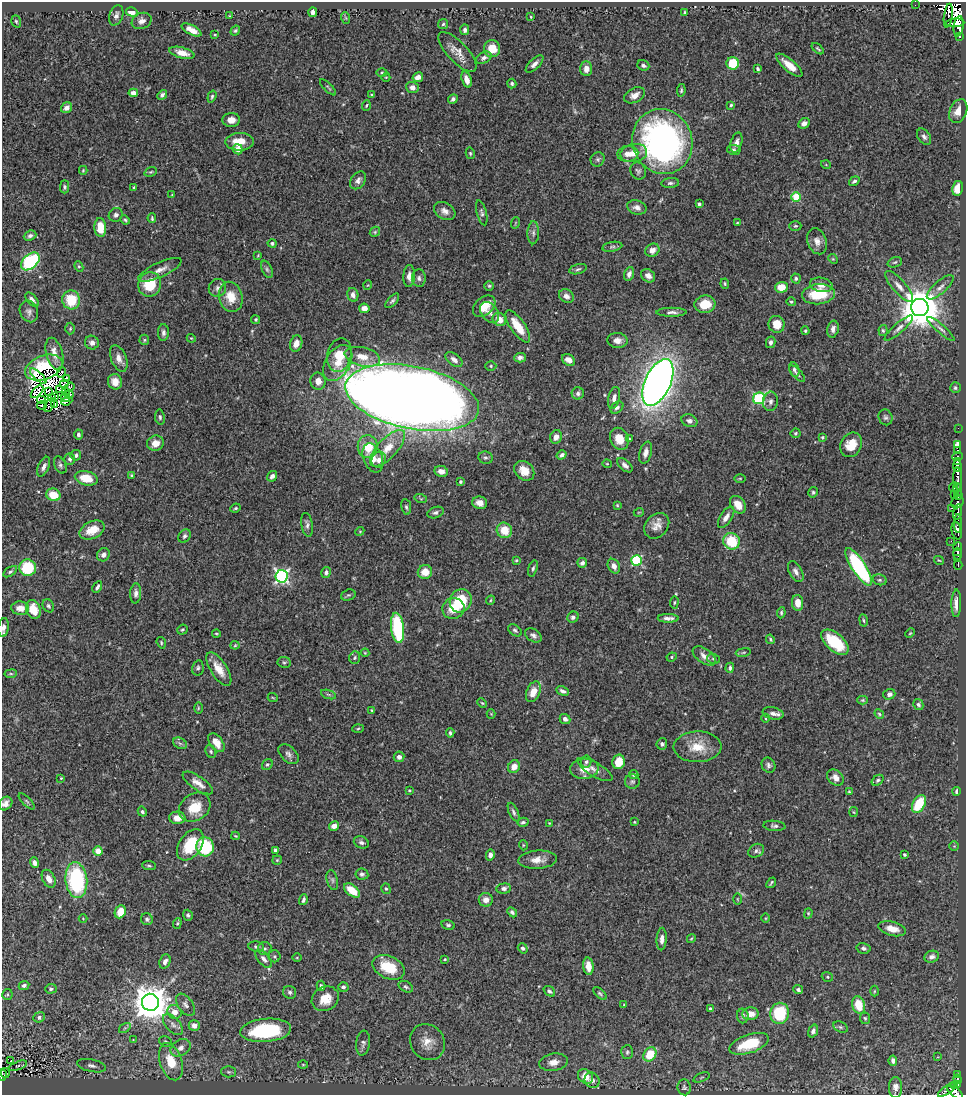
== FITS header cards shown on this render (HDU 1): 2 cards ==
NAXIS1  =                  964
NAXIS2  =                 1093

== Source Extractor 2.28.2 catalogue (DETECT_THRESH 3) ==
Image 964 x 1093 px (HDU 1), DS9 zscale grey, 1 PNG px = 1 image px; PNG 968 x 1097 px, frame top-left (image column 1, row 1093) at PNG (2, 2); each listed source drawn as its Kron ellipse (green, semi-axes under 4 px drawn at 4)
Background 0.769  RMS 0.026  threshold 0.0794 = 3 sigma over >= 5 px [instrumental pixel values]
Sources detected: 488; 18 with non-positive FLUX_AUTO (blend fragments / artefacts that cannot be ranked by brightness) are neither listed nor drawn; the other 470 listed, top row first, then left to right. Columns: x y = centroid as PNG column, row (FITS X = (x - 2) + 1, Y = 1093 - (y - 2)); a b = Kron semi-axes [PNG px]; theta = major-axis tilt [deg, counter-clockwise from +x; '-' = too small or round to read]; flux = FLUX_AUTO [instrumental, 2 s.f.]
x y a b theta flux
915 5 2 2 - 8.2
132 12 6 4 -15 20
313 12 5 4 - 10
684 12 4 3 - 2.2
116 15 10 6 70 6.7
230 16 4 3 - 1.4
948 16 12 3 82 120
531 17 3 3 - 1.5
346 18 6 3 -71 2.5
16 21 6 4 -71 2.7
142 21 10 8 22 10
955 23 9 4 5 560
443 24 5 5 - 2.7
959 26 10 5 82 670
192 30 11 4 -27 14
465 30 5 4 - 5
235 31 5 4 - 3.1
215 35 3 2 - 1.6
959 36 3 3 - 72
492 49 8 8 - 32
818 49 7 3 -40 2.6
457 52 25 10 -47 20
182 53 13 5 -14 16
484 58 8 5 27 5.6
733 63 6 6 - 58
534 64 11 5 44 8.6
643 65 6 5 - 4.9
789 65 16 6 -40 22
586 69 7 6 - 13
758 69 4 3 - 3
382 72 5 3 - 2.3
386 77 4 3 - 1.3
418 77 5 4 - 9.2
467 79 8 4 -70 13
512 84 5 4 - 3.3
328 87 10 3 -45 2.5
412 87 6 5 - 9
681 90 6 4 83 2.8
133 93 5 4 - 9.6
162 95 5 4 - 4.6
372 95 4 3 - 2.6
635 95 11 7 27 12
212 97 6 4 72 3.2
453 99 5 4 - 4.9
366 105 5 3 - 2
731 105 4 4 - 2.6
67 108 6 5 - 9.1
958 111 12 8 67 18
231 120 9 7 3 14
804 123 6 5 - 7.3
924 137 9 6 -55 6
239 142 14 9 2 28
662 142 33 29 -70 630
736 143 10 5 73 9.6
238 149 5 4 - 16
734 150 7 5 -11 4.1
470 153 6 4 -76 2.5
634 153 13 9 10 20
628 154 10 8 5 14
598 159 7 6 - 4.1
826 165 5 3 - 1.3
83 170 4 3 - 1.7
638 171 9 7 -64 4.9
151 172 6 4 20 2.4
358 180 10 7 54 7.4
854 181 5 4 - 4
670 183 9 5 5 4.4
65 187 6 4 90 3.1
134 187 3 3 - 2
958 188 7 5 78 27
172 195 3 2 - 1.4
796 197 4 4 - 72
699 204 4 3 - 4.5
637 207 10 7 -17 9.1
445 211 11 8 -32 10
482 213 13 5 -75 4.7
116 215 7 6 - 5.1
152 218 5 3 - 2.5
125 220 5 4 - 2.4
515 223 6 3 71 1.7
737 223 3 3 - 1.6
795 226 6 5 - 2.8
100 227 9 6 -86 39
375 232 5 4 - 2.5
533 233 11 6 88 5.9
30 236 6 5 - 4.6
817 241 13 9 -72 13
272 243 4 4 - 2.7
612 247 10 4 11 4.2
652 250 7 6 - 14
258 255 4 2 - 1.4
833 259 5 4 - 2.1
30 261 11 7 42 230
895 262 7 5 19 3.4
79 266 5 4 - 2.4
267 269 9 5 -66 4.2
578 269 9 5 16 3.8
160 270 23 7 25 16
629 274 7 5 68 8.2
409 276 11 6 87 9.8
648 276 7 6 - 10
419 278 9 7 -87 6.3
796 278 5 4 - 3.1
150 284 12 11 - 54
725 284 5 3 - 2.1
368 285 5 3 - 1.3
821 285 11 7 -10 13
489 286 5 4 - 2.5
899 286 19 6 -49 14
781 287 6 5 - 25
940 287 17 6 42 11
217 288 9 8 - 7.2
818 294 16 10 6 60
353 295 7 5 -78 7.6
566 296 8 6 -33 8.2
231 297 15 11 -75 31
32 300 8 4 -46 6.7
71 300 9 9 - 53
392 301 9 4 47 4.1
791 302 5 4 - 2.2
705 304 10 8 6 34
484 306 13 8 42 27
364 308 5 5 - 16
920 308 9 8 - 6300
29 311 11 9 -66 7.4
490 312 12 8 -53 10
672 312 15 4 1 7.7
256 320 4 4 - 3.2
499 320 7 6 - 21
777 324 8 8 - 25
518 326 19 7 -55 38
899 328 18 5 41 8.6
70 329 6 5 - 2.5
833 329 8 5 77 7.3
941 329 17 4 -41 7.2
883 330 5 4 - 3
805 331 4 3 - 2.1
163 333 8 5 89 5.9
191 338 4 3 - 1.7
144 340 5 4 - 2.5
617 340 10 7 -5 11
771 342 6 4 78 5.6
92 343 7 7 - 8.1
296 344 8 6 73 14
54 354 16 8 -74 16
339 355 17 12 76 45
362 357 18 9 -13 27
119 358 14 7 -67 13
520 358 6 4 2 5.7
454 360 10 5 -38 8
569 360 7 5 -37 11
338 363 20 12 59 34
491 366 5 4 - 2.5
44 368 19 12 20 21
794 369 7 5 -76 4.1
61 372 5 3 - 2.3
797 373 10 4 -45 4.6
38 376 10 3 -44 4.6
67 378 3 2 - 5.5
318 381 9 7 -79 13
115 382 8 7 - 19
658 382 25 12 65 1700
64 384 5 2 - 1.1
69 387 5 3 - 2.5
955 388 5 5 - 3.6
59 390 3 2 - 0.63
48 391 3 2 - 0.077
66 391 3 2 - 0.32
37 392 8 3 45 0.16
578 393 6 6 - 4.7
69 394 4 3 - 2
55 397 3 2 - 0.62
65 397 5 2 - 1.2
52 398 4 2 - 4
412 398 68 31 -12 4300
614 398 11 5 77 8.1
759 398 6 5 - 190
41 400 4 2 - 2
67 401 6 2 23 0.58
770 401 10 7 83 7.1
42 405 5 2 - 0.21
50 405 8 2 59 2.9
54 405 4 3 - 1.5
617 408 7 5 40 5.6
160 417 8 4 -83 3.5
885 417 8 6 -65 4.7
689 421 8 6 -21 7.3
958 428 2 2 - 2.1
795 433 5 4 - 3
78 434 5 4 - 4.5
556 437 7 6 - 11
822 437 4 4 - 2.5
619 439 11 9 -64 27
629 439 4 4 - 2.2
155 443 8 7 - 17
851 445 13 10 61 34
958 445 4 3 - 22
368 447 11 10 - 42
388 448 23 9 47 38
958 450 3 3 - 16
646 453 11 6 75 9.5
76 455 5 5 - 4.3
562 455 5 4 - 6.1
958 457 5 3 - 25
373 458 15 9 -69 21
485 458 7 6 - 4.2
70 459 6 5 - 4.5
379 460 8 7 - 12
958 461 3 3 - 190
607 464 4 4 - 1.7
60 465 9 5 -66 4.9
625 465 9 5 -42 7
957 466 6 4 -80 620
44 467 10 5 66 8.4
441 471 7 5 -11 10
524 471 11 8 -44 23
132 475 3 3 - 1.9
272 476 5 5 - 7.2
86 478 11 7 -14 35
740 478 6 4 0 2.2
958 479 11 3 -88 440
460 482 4 3 - 3.5
953 487 5 3 - 43
958 489 6 2 -74 19
813 492 5 4 - 3.3
955 494 3 2 - 0.81
53 495 7 6 - 34
958 496 4 2 - 51
421 499 6 4 -18 2.3
957 502 6 5 - 78
480 503 7 6 - 12
617 505 4 3 - 1.7
738 505 10 7 -54 22
406 507 8 5 -81 3.7
235 508 5 3 - 2.3
952 508 3 2 - 50
639 512 5 3 - 1.4
958 512 8 4 78 330
435 513 8 5 20 5.3
726 517 12 5 57 11
958 524 9 3 -90 95
307 525 12 5 -80 6.4
657 526 14 11 46 16
92 530 13 8 25 25
504 530 8 7 - 35
360 531 4 3 - 1.7
957 531 9 5 -78 680
185 536 7 5 48 4.8
731 541 8 8 - 63
951 541 2 2 - 9.6
958 546 4 3 - 130
958 554 6 3 89 300
103 555 7 6 - 8.3
958 559 3 2 - 93
516 560 4 3 - 2
636 560 5 5 - 150
939 560 5 3 - 1.7
582 563 5 5 - 7.5
958 565 4 2 - 57
614 566 8 5 -62 12
859 567 22 7 -57 220
28 568 8 8 - 68
533 568 8 4 73 3.8
10 572 8 4 34 3.4
326 572 5 4 - 5.2
425 572 7 7 - 22
796 572 11 6 -60 8.5
281 576 6 6 - 380
880 580 7 5 -13 3.3
97 587 6 3 59 4.6
136 593 10 5 86 7.1
348 595 7 5 18 3.2
490 600 5 3 - 1.9
461 601 12 10 62 71
674 603 6 4 83 2.1
798 603 8 5 -86 20
956 603 14 5 89 12
48 606 7 5 -62 3.5
20 608 9 7 -2 17
453 608 11 10 - 34
33 609 10 7 -69 33
781 613 5 3 - 2.9
573 617 6 5 - 4.9
668 618 10 4 -1 8.2
864 620 6 3 -80 2.3
4 627 9 5 84 8
398 628 15 6 -83 160
182 630 5 5 - 2.7
515 630 7 5 -38 3.8
910 633 5 3 - 1.7
216 634 4 3 - 1.8
533 635 9 6 -34 6
770 639 5 3 - 2
835 642 16 8 -41 78
161 643 6 4 -73 2.6
235 645 4 4 - 1.9
743 652 7 4 9 2.7
365 653 4 4 - 1.6
704 656 13 7 -35 11
672 657 5 4 - 2.4
355 658 6 5 - 3.3
714 659 6 5 - 3.7
284 662 6 5 - 3
198 668 8 5 78 4
730 668 5 4 - 3.6
219 669 19 8 -57 25
11 674 6 3 7 2.1
562 691 6 4 -28 5.8
533 692 11 6 67 23
328 694 8 3 -19 2.9
889 694 6 5 - 6.9
273 698 5 3 - 1.5
863 700 5 4 - 2.1
482 703 5 4 - 2.1
918 705 6 4 -58 4.6
198 708 6 3 89 2
372 710 3 2 - 1.7
773 713 11 6 -13 8.2
491 714 4 4 - 1.4
879 714 5 4 - 2.3
766 718 4 3 - 1.8
565 719 5 5 - 6.1
358 729 6 4 4 2.2
450 733 5 3 - 3.3
180 743 7 5 -30 3.6
216 743 11 6 -54 17
662 744 6 5 - 4.4
698 747 24 15 1 41
211 752 6 5 - 3.2
289 754 12 7 -45 7.3
399 757 5 5 - 8.6
586 762 6 5 - 4.3
619 762 7 6 - 33
267 765 6 5 - 3
768 765 8 6 -61 5.3
514 767 7 5 61 14
584 769 14 10 6 26
595 770 20 7 -30 12
634 774 5 4 - 3.7
61 778 3 3 - 1.5
835 778 9 7 -41 12
878 780 6 4 39 3.9
632 782 7 7 - 4.5
198 783 18 6 -34 15
409 790 3 3 - 1.8
956 791 4 3 - 3.8
849 792 3 3 - 2
27 801 10 3 -45 3
5 803 7 6 - 9.3
919 804 9 6 60 65
195 807 17 13 35 37
142 812 5 4 - 3.1
514 812 10 4 -66 4.5
854 812 5 3 - 1.6
177 818 8 6 -2 15
523 822 5 4 - 3.9
634 822 3 2 - 1.7
549 823 4 3 - 1.3
334 826 5 4 - 12
774 826 11 5 -5 4.9
235 836 4 3 - 1.7
361 842 8 6 -24 5.5
190 845 17 11 55 66
523 845 5 3 - 1.7
954 846 4 4 - 1.9
205 847 9 8 - 90
275 850 3 3 - 3.9
98 851 5 4 - 22
756 851 8 6 31 5.6
490 855 5 4 - 9.1
904 855 3 3 - 2.8
277 860 4 4 - 2.3
537 860 19 9 3 20
34 863 5 4 - 6.9
149 866 7 3 -5 2.4
362 874 6 5 - 4.9
49 879 9 6 -63 14
76 880 18 11 -84 170
332 880 10 5 -77 5.1
771 883 6 2 52 2.6
504 888 7 5 6 6.4
386 889 6 4 -72 2.8
352 890 9 5 -39 34
737 899 6 4 -89 1.6
303 900 5 3 - 4.1
486 900 7 7 - 13
120 912 7 5 66 30
512 912 6 4 -45 4.3
808 913 5 4 - 2.1
188 915 5 5 - 3.2
83 918 4 3 - 1.3
765 918 5 3 - 1.4
147 919 6 5 - 4
177 923 5 4 - 2.5
448 925 7 4 -14 3.5
892 929 14 7 -14 20
662 939 11 5 87 9.1
691 939 5 3 - 1.6
256 947 8 5 -9 4.2
523 948 5 4 - 4.4
864 948 7 5 -13 5.2
265 949 7 6 - 4.6
274 956 6 6 - 3
932 957 7 6 - 8.7
297 958 4 3 - 1.5
264 959 11 5 -48 8.2
445 959 3 3 - 2.3
165 961 7 5 69 8
588 966 9 5 -84 19
389 967 17 11 -25 57
827 977 6 4 -21 2.7
24 985 5 4 - 4.9
321 986 5 3 - 3.3
343 987 5 5 - 5.4
406 987 8 5 -31 3.8
51 989 6 4 5 3.9
798 990 5 4 - 4.1
549 991 6 4 -40 4.1
874 991 5 3 - 2
290 992 7 6 - 4.6
600 993 8 4 -42 3.2
7 994 5 5 - 2.4
325 999 14 12 30 31
150 1002 8 8 - 4600
186 1005 13 7 -54 7.9
624 1005 4 3 - 1.7
859 1005 9 6 -73 39
710 1009 4 3 - 3.3
174 1012 7 6 - 17
780 1013 10 9 - 91
751 1014 8 6 6 17
743 1016 7 6 - 6
39 1017 6 5 - 5.6
865 1018 6 5 - 2.8
173 1025 12 7 -49 9.2
194 1025 5 5 - 13
840 1027 8 5 -26 3.9
125 1028 6 4 34 2.9
266 1030 25 11 5 140
813 1031 6 4 70 6
133 1040 4 4 - 1.4
165 1041 6 5 - 2.8
428 1042 19 16 -50 26
363 1043 12 7 83 6.8
749 1044 20 9 19 64
181 1048 11 8 32 11
627 1052 7 6 - 3.9
650 1054 7 6 - 46
937 1057 3 3 - 2.8
11 1061 3 2 - 3.3
893 1061 5 4 - 5.3
171 1062 19 11 -72 50
554 1062 14 8 10 16
303 1065 5 3 - 1.7
18 1066 9 4 22 0.72
92 1066 15 6 -13 8
228 1072 7 5 -2 3.5
5 1073 5 3 - 9.7
958 1074 3 2 - 9.6
2 1075 6 2 90 21
585 1076 8 6 -44 23
701 1077 8 3 21 2.1
957 1079 5 3 - 58
592 1080 8 7 - 8.9
958 1085 4 3 - 12
954 1086 3 3 - 12
684 1087 8 6 -83 3.9
895 1087 10 6 90 8.7
947 1090 11 3 35 98
955 1092 9 4 -36 160
At the frame edge (FLAGS 8, measured only in part): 4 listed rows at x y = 4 627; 5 803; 2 1075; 955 1092
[18 non-positive-flux detections neither listed nor drawn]